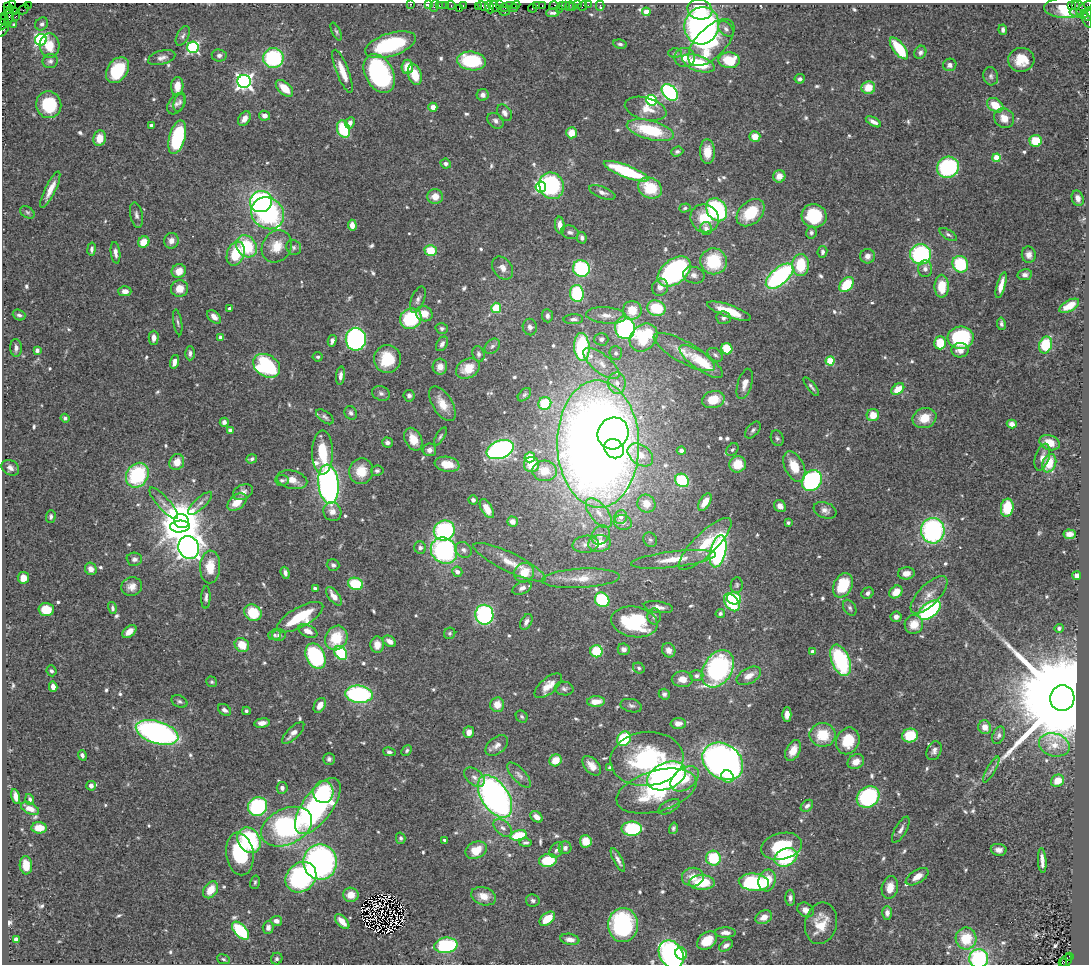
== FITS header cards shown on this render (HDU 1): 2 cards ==
NAXIS1  =                 1087
NAXIS2  =                  962

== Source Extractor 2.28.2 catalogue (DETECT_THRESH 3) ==
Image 1087 x 962 px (HDU 1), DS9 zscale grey, 1 PNG px = 1 image px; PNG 1091 x 966 px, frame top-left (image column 1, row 962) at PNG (2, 3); each listed source drawn as its Kron ellipse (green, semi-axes under 4 px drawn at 4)
Background 1.15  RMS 0.037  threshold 0.111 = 3 sigma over >= 5 px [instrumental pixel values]
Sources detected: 664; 3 with non-positive FLUX_AUTO (blend fragments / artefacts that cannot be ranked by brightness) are neither listed nor drawn; of the other 661, the 500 brightest by FLUX_AUTO listed and drawn (161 fainter detections omitted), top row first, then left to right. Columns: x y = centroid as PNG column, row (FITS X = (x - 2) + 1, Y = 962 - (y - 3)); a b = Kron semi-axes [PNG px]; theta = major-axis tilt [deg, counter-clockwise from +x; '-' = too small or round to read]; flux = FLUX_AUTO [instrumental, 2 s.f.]
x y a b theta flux
12 3 4 2 - 19
410 4 3 2 - 49
429 4 3 3 - 37
28 5 2 2 - 43
439 5 2 2 - 42
445 5 3 2 - 32
451 5 5 3 - 71
463 5 3 2 - 49
500 5 4 2 - 150
510 5 4 2 - 20
516 5 4 2 - 47
537 5 4 3 - 120
542 5 3 2 - 55
562 5 3 2 - 72
566 5 4 3 - 78
577 5 3 2 - 62
588 5 2 2 - 30
1071 5 3 3 - 660
1075 5 3 3 - 39
434 6 6 2 72 160
478 6 4 2 - 63
483 6 6 3 -29 200
495 6 6 3 -54 160
554 6 5 3 - 67
570 6 5 2 - 33
582 6 5 2 - 27
600 6 5 2 - 17
8 7 4 2 - 68
490 7 6 4 -74 160
505 7 3 2 - 16
573 7 2 2 - 16
513 8 4 2 - 72
532 8 4 3 - 98
1065 8 20 10 -2 140
1084 8 10 3 38 180
24 9 5 2 - 59
459 9 3 2 - 56
559 9 2 2 - 35
700 9 12 10 -14 83
8 11 3 2 - 26
14 11 2 2 - 9.9
504 11 6 3 -8 140
646 12 4 4 - 45
553 13 6 3 4 5.8
1079 13 9 2 -14 91
1087 14 7 2 -87 130
4 16 3 3 - 34
9 16 10 3 79 160
15 17 3 2 - 72
1086 19 9 3 -65 130
4 20 6 2 -55 55
3 24 5 3 - 78
42 24 7 6 - 8.1
14 25 4 3 - 4.7
702 26 19 17 70 870
4 29 8 2 57 110
726 29 9 6 -46 8.1
1003 30 5 3 - 6.7
336 31 9 4 -66 5
183 36 11 6 62 9
41 40 6 5 - 480
711 43 29 15 46 160
620 44 7 4 -8 5.8
50 45 12 10 -86 49
391 45 26 11 17 190
193 47 5 5 - 380
899 48 13 5 -52 100
920 52 7 5 62 8.8
675 53 7 5 1 4.6
219 55 7 6 - 8.1
685 57 10 9 - 24
162 58 14 7 16 13
273 58 10 10 - 220
729 60 11 8 -2 74
1021 60 13 12 - 56
50 61 7 7 - 8.1
471 61 14 9 -7 160
698 63 17 7 -20 110
950 65 7 6 - 9.7
407 67 7 5 84 44
117 70 14 10 56 130
343 71 23 6 -69 43
379 74 21 14 -62 400
415 74 11 6 -74 50
991 76 9 7 -75 8.8
800 79 5 4 - 6.6
244 81 6 6 - 1000
177 86 9 6 86 29
284 88 10 6 -43 41
868 88 7 6 - 47
670 92 10 6 -47 420
483 95 6 6 - 10
651 100 5 5 - 280
180 102 9 5 71 6.6
176 104 11 7 57 11
49 105 13 12 - 120
995 105 9 6 -34 50
433 107 4 4 - 18
646 109 21 11 -14 38
504 113 9 6 -57 13
264 116 5 5 - 13
1004 118 10 9 - 29
244 119 8 5 55 19
496 121 9 7 -41 9.6
873 122 8 4 -29 13
350 123 6 4 64 13
151 125 4 3 - 11
343 129 9 6 -71 120
650 130 24 9 -14 140
571 133 5 5 - 33
177 137 17 8 75 210
755 137 5 5 - 30
99 138 8 6 80 37
1036 141 6 6 - 77
677 151 6 5 - 5.9
707 152 12 7 -89 39
996 158 4 4 - 66
445 164 5 5 - 6.8
948 167 11 10 - 260
626 171 24 6 -21 160
779 176 6 6 - 23
552 186 13 12 - 290
541 187 5 5 - 330
650 188 12 10 -30 95
50 190 20 5 64 31
602 192 14 5 -20 11
435 196 8 7 - 26
1078 198 8 6 -72 16
261 202 11 10 - 540
685 208 6 4 16 4.8
717 210 12 9 -56 300
27 212 8 5 -31 5.4
268 213 17 15 -38 370
751 213 16 11 44 94
136 215 13 6 -79 10
814 216 12 12 - 110
705 218 15 13 -36 70
352 225 6 4 -86 21
560 225 8 5 -84 20
706 228 6 6 - 13
570 232 9 6 -18 8.2
811 232 6 5 - 6.2
948 235 10 4 -33 6.3
582 238 6 4 -79 7.2
171 241 8 7 - 14
144 242 6 5 - 40
246 246 12 9 -52 130
277 246 17 14 57 49
294 247 8 7 - 6.9
92 249 6 4 81 6.7
431 250 6 5 - 60
822 252 6 5 - 6.7
115 253 11 4 -83 12
236 254 12 8 70 92
921 254 10 10 - 280
1029 255 8 7 - 14
868 256 7 7 - 13
713 261 13 13 - 130
960 264 8 7 - 140
801 265 11 8 90 91
503 268 12 9 -52 19
581 268 8 8 - 220
925 269 8 7 - 10
179 271 7 6 - 31
674 272 19 12 37 620
694 275 11 8 -12 14
1025 275 7 5 9 8.8
780 276 17 8 41 380
847 284 9 6 48 85
1001 285 13 4 74 23
942 286 11 7 -90 49
660 287 9 8 - 16
180 289 8 8 - 33
125 291 6 5 - 16
577 293 8 7 - 160
418 299 14 6 68 12
1069 306 11 5 29 42
229 308 3 3 - 5.9
496 308 5 5 - 78
656 308 9 7 -16 110
632 310 9 9 - 49
729 311 23 6 -19 63
424 314 8 7 - 34
19 315 6 5 - 7.3
606 315 20 8 -4 25
547 316 6 5 - 8.8
214 317 8 5 -44 17
723 318 7 6 - 7.2
411 319 11 10 - 160
573 319 10 5 2 8.2
178 322 13 3 -81 5.8
1001 324 6 4 -80 7.3
530 327 8 7 - 11
442 328 6 5 - 5.7
625 328 11 10 - 420
221 337 4 4 - 17
644 337 15 12 47 160
154 338 7 5 89 13
961 338 13 11 4 270
356 339 11 10 - 560
601 339 7 6 - 9.5
332 341 6 4 75 8.2
940 343 6 6 - 61
442 344 8 5 60 11
1045 345 9 6 68 110
492 346 9 6 43 7.5
582 347 14 8 -86 250
16 348 9 6 -87 10
727 349 6 5 - 79
37 350 4 4 - 8.3
960 350 9 7 4 19
684 352 34 10 -29 52
190 353 7 4 89 7.6
616 353 7 6 - 6.5
478 354 8 6 -74 8.2
715 355 8 6 -37 6.4
318 357 5 4 - 5
387 359 14 13 - 94
701 361 26 8 -35 84
830 361 4 4 - 120
175 362 7 4 72 20
601 363 22 9 -39 32
267 366 14 10 -32 280
440 367 8 7 - 21
468 369 12 9 29 47
340 376 9 4 83 12
617 383 11 8 -88 20
745 384 16 7 74 19
811 387 11 4 -52 6.7
898 389 7 5 37 45
381 393 9 7 -23 8.1
524 395 8 5 44 4.7
409 396 6 5 - 7.7
713 400 11 8 15 55
442 404 20 10 -58 40
545 404 6 6 - 90
351 413 7 6 - 7
873 415 6 6 - 37
325 417 10 5 -37 7.2
65 418 4 4 - 6.7
924 418 12 10 20 47
224 422 4 4 - 10
1012 424 5 4 - 15
753 430 10 5 49 7.3
230 431 4 4 - 10
613 433 16 15 - 990
440 436 10 4 59 5.2
777 438 8 6 -70 6.2
413 439 12 8 -64 34
387 442 5 5 - 8.5
1050 443 10 7 -22 32
598 444 63 41 -89 4400
500 449 14 8 22 550
614 449 10 9 - 310
429 450 7 6 - 12
732 450 7 5 50 4.9
681 451 4 4 - 7
323 452 22 10 89 94
640 455 14 9 -38 34
530 457 5 5 - 43
1042 457 14 7 72 15
252 459 5 4 - 5.7
177 462 8 7 - 36
1049 463 9 6 69 48
447 464 12 7 -10 48
532 464 7 7 - 55
738 464 8 8 - 53
794 466 16 9 -65 56
10 468 9 7 -33 13
361 471 13 12 - 45
377 471 6 5 - 6.1
544 471 12 10 -5 44
137 475 13 10 56 200
282 480 7 5 -5 5.1
292 480 15 9 -12 25
682 480 7 6 - 120
812 481 11 9 49 320
328 484 20 10 -84 950
243 492 10 7 25 11
473 500 4 4 - 6.8
237 502 11 7 38 36
705 502 10 5 59 31
164 503 20 6 -48 17
200 503 16 5 43 13
646 504 9 8 - 31
780 506 6 5 - 17
1007 508 9 6 81 78
487 509 10 5 -60 33
825 510 12 8 -21 14
332 512 10 9 - 20
599 513 18 8 -51 31
51 516 6 5 - 6.2
621 517 7 6 - 11
181 521 8 7 - 7000
512 522 5 5 - 15
623 522 9 7 -13 11
788 523 4 3 - 5.1
180 527 10 6 4 2500
444 531 10 10 - 300
933 531 13 12 - 450
1069 534 6 4 -6 17
601 535 10 8 50 14
650 540 8 6 -52 6.4
599 543 11 8 8 47
586 544 13 8 8 17
705 544 35 11 44 94
189 548 11 10 - 3300
420 548 6 6 - 7.6
463 550 9 7 -37 10
444 551 14 12 -44 400
718 551 16 7 77 580
134 559 8 6 -3 10
673 559 42 8 7 59
509 562 40 9 -26 56
333 565 6 6 - 6.4
210 567 16 10 88 51
91 569 6 5 - 15
457 572 5 5 - 15
285 573 6 4 -72 8.9
524 573 10 9 - 49
906 573 8 6 6 20
1077 576 4 4 - 53
23 578 6 5 - 27
581 578 39 9 3 53
355 584 8 6 -18 97
737 585 8 6 81 5.4
843 585 13 9 63 110
132 586 10 9 - 20
315 588 4 3 - 8.2
522 588 10 6 24 11
896 592 7 5 43 37
867 593 6 5 - 8.9
929 595 24 10 46 32
334 596 11 5 -52 23
206 597 11 4 88 7.9
734 598 7 6 - 77
602 600 8 7 - 190
732 602 10 6 -52 150
658 607 15 5 -9 14
112 608 6 4 -75 5.6
850 608 9 6 -58 7.5
46 610 7 6 - 62
929 610 13 7 38 350
253 613 9 7 -34 90
720 613 5 4 - 5.9
484 615 10 9 - 350
654 616 8 6 89 8.1
300 617 26 10 29 130
896 617 5 5 - 10
526 622 8 5 60 10
634 622 23 15 -10 200
914 624 9 9 - 39
1059 628 4 4 - 6.2
129 631 8 5 39 21
308 631 10 6 -25 22
450 633 6 5 - 4.8
275 635 6 5 - 5.4
279 635 7 6 - 8.9
336 638 13 10 61 82
389 641 7 5 -32 16
242 645 7 6 - 43
377 645 8 6 -89 28
624 649 6 6 - 14
669 650 7 6 - 16
596 651 6 6 - 93
813 652 4 4 - 19
341 653 7 5 -53 170
315 656 13 9 -64 320
841 660 16 9 -68 250
639 668 6 5 - 4.9
718 669 20 14 57 390
51 671 5 5 - 6.5
696 676 7 5 3 8
749 676 13 7 28 23
682 679 10 8 -1 23
212 682 6 5 - 4.6
548 686 16 8 41 30
53 687 5 4 - 18
564 689 9 6 -10 7.9
359 694 14 8 -6 350
664 694 5 5 - 6.8
1062 698 12 12 - 100000
179 701 8 5 -24 6.2
596 701 9 5 4 29
320 705 8 5 60 21
497 705 7 7 - 30
631 706 11 6 -13 8.2
224 710 7 5 -34 9.3
246 711 4 4 - 4.7
787 714 7 4 89 15
522 717 6 5 - 5
262 723 8 4 7 16
678 723 7 5 0 18
985 727 7 6 - 18
157 732 22 11 -17 790
469 732 6 5 - 20
293 733 14 6 44 20
823 735 13 12 - 75
999 735 9 6 69 8.1
910 736 8 7 - 85
624 739 7 6 - 130
848 741 14 11 67 77
497 745 13 8 39 15
1054 745 15 11 -15 33
407 750 6 4 47 5.1
793 750 11 7 62 28
934 751 10 7 68 10
389 752 6 4 -13 6.4
82 755 5 4 - 7.5
329 759 6 6 - 7.6
647 759 36 27 6 320
555 760 6 5 - 40
723 761 22 17 -35 1300
856 762 9 7 34 26
592 766 11 7 -47 24
610 768 4 4 - 8.2
991 769 14 3 60 7.2
519 775 16 6 -47 12
666 776 20 13 23 730
474 777 12 7 -40 13
727 777 6 5 - 38
685 779 16 10 37 58
1057 781 7 6 - 29
91 786 5 5 - 12
282 788 6 5 - 9.6
657 791 41 20 16 190
323 792 11 10 - 110
495 796 24 13 -57 950
16 797 8 4 -75 17
868 797 12 10 37 270
30 799 5 4 - 6.3
257 806 10 9 - 280
318 806 33 15 54 540
807 806 7 5 42 8.4
669 807 12 6 28 10
30 809 9 5 -24 22
537 817 7 5 -37 16
287 827 27 18 26 460
39 828 8 5 -1 31
503 828 11 7 -42 12
673 828 6 3 76 5.4
632 829 10 7 0 160
901 830 14 5 60 12
518 835 8 5 15 92
401 838 5 5 - 5.6
249 840 13 11 -56 200
444 840 3 3 - 6.2
586 841 6 6 - 45
526 843 6 4 2 5.5
782 846 21 13 12 130
565 848 6 6 - 9.1
476 850 11 8 25 50
556 850 8 6 60 8
999 850 8 6 -10 13
240 854 21 13 -81 160
786 857 12 8 26 180
713 858 7 7 - 110
548 860 9 6 8 84
618 860 13 4 -62 11
1042 861 12 3 -86 14
320 862 18 17 - 630
26 865 9 6 -85 33
301 877 17 14 45 390
693 877 11 9 6 33
917 877 13 6 31 23
767 880 11 8 75 50
255 882 7 5 75 4.9
702 882 13 7 1 88
754 882 15 8 -6 260
890 887 11 8 78 27
211 890 9 6 54 39
351 895 7 7 - 29
484 896 13 8 -18 29
790 898 8 5 -89 8.7
533 900 7 6 - 7.8
805 910 9 7 -30 18
887 913 7 5 89 11
764 917 9 6 27 20
547 919 9 5 40 51
276 921 6 5 - 13
342 921 9 5 -48 32
821 923 21 16 76 59
623 925 17 15 85 330
268 927 6 5 - 12
240 931 11 6 -48 180
725 932 10 5 -1 13
16 939 4 3 - 23
570 939 9 5 -10 17
966 939 11 10 - 79
707 940 11 7 39 56
446 945 12 7 7 240
726 945 8 5 35 9.5
671 954 15 11 -57 500
681 954 6 5 - 44
1070 956 4 3 - 190
979 958 9 9 - 250
223 959 6 4 -21 4.7
277 959 6 5 - 6
1066 961 7 5 52 420
1062 962 4 3 - 95
At the frame edge (FLAGS 8, measured only in part): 9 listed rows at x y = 12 3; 410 4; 429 4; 434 6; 1084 8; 1087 14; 3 24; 4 29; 979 958
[161 fainter detections neither listed nor drawn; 3 non-positive-flux detections neither listed nor drawn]